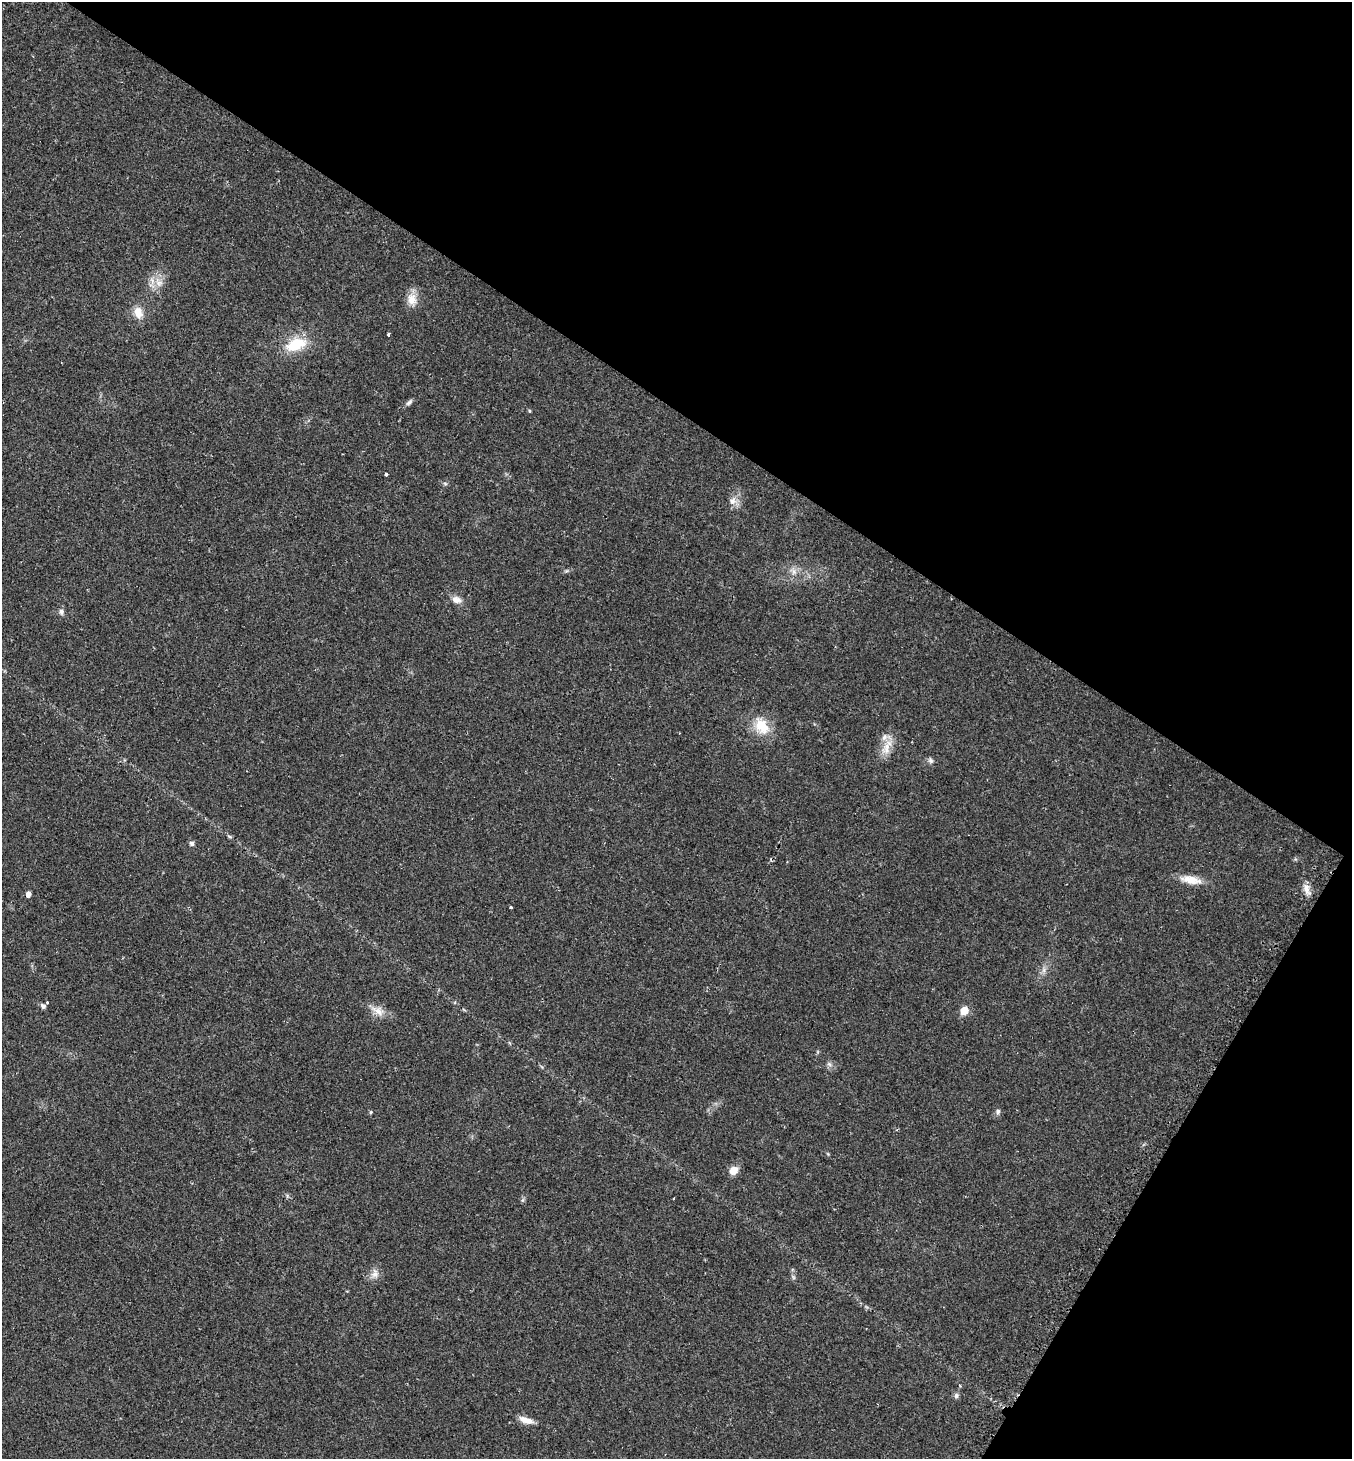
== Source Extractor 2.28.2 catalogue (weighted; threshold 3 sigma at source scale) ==
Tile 8 of 4 x 4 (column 4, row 2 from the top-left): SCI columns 4360-5709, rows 2935-4391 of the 5936 x 5931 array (HDU 1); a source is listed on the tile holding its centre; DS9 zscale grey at full resolution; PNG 1354 x 1461 px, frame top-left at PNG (2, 2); no overlay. Shown black and unused: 34% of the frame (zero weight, under 2 of 3 exposures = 2% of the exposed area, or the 3 px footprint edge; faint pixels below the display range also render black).
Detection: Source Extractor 2.28.2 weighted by HDU 2 'WHT'; one run over the whole footprint, this tile lists its part. Background 0.0302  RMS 0.0045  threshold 0.0204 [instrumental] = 3 sigma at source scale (4.5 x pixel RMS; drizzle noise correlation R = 1.50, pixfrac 1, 0.05/0.05 arcsec/px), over >= 5 px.
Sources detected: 36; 1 inside a brighter listed object's ellipse — not listed separately; the other 35 listed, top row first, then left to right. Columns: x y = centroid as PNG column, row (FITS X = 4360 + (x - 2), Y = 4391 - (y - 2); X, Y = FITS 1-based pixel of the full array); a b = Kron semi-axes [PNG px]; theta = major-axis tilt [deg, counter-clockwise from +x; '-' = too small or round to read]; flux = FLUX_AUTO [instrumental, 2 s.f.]
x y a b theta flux
159 283 13 9 -36 4.1
412 299 17 13 -83 5.4
138 312 15 10 -71 5.2
388 334 3 3 - 2.7
296 344 26 14 20 14
409 402 10 5 43 1.2
529 411 5 3 - 0.48
386 474 3 3 - 0.85
445 483 6 4 -20 0.63
732 501 9 9 - 2.8
794 572 9 6 -84 2
456 600 13 9 -18 3
61 612 9 6 -88 1.3
762 726 26 17 -63 11
887 748 22 10 67 6
931 760 8 6 -87 1.1
229 836 6 4 -19 0.58
192 843 5 5 - 1.6
1191 880 29 10 -9 6.7
1306 889 14 7 -79 3.1
28 894 5 4 - 2.5
510 907 3 3 - 1.9
1044 970 7 4 72 1.2
47 1002 3 3 - 0.75
43 1006 6 5 - 1.3
378 1011 20 10 -28 4.8
964 1011 6 5 - 9.6
829 1064 7 5 -44 1
998 1111 7 6 - 1.1
371 1112 5 4 - 0.56
733 1170 11 8 44 4
673 1198 3 3 - 0.89
375 1273 12 10 -86 3
956 1396 7 6 - 1.2
526 1420 18 7 -18 4